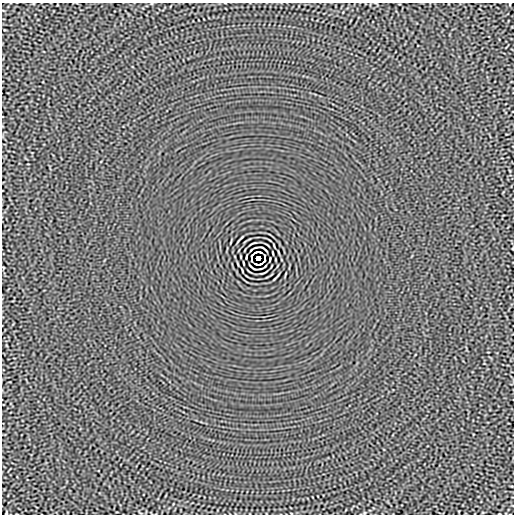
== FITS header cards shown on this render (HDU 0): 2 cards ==
NAXIS1  =                  512
NAXIS2  =                  512

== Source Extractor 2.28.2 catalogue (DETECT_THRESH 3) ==
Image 512 x 512 px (HDU 0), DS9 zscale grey, 1 PNG px = 1 image px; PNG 516 x 516 px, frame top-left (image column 1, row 512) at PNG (2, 3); no overlay
Background -5.70e-06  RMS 0.0015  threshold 0.00441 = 3 sigma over >= 5 px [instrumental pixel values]
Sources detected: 14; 2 with non-positive FLUX_AUTO (blend fragments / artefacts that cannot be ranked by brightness) are not listed; the other 12 listed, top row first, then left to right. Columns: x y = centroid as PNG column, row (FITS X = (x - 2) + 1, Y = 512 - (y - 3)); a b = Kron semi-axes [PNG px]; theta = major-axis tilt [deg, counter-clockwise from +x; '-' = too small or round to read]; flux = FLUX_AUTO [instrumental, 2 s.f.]
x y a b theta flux
253 243 7 2 12 0.099
264 249 8 2 -38 0.12
273 253 3 2 - 0.073
251 256 4 2 - 0.072
264 256 4 2 - 0.073
246 257 4 2 - 0.075
258 258 4 4 - 3.7
252 260 3 2 - 0.074
265 260 4 2 - 0.092
243 263 3 2 - 0.073
252 267 8 2 -38 0.12
6 513 4 2 - 0.073
At the frame edge (FLAGS 8, measured only in part): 1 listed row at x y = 6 513
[2 non-positive-flux detections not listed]